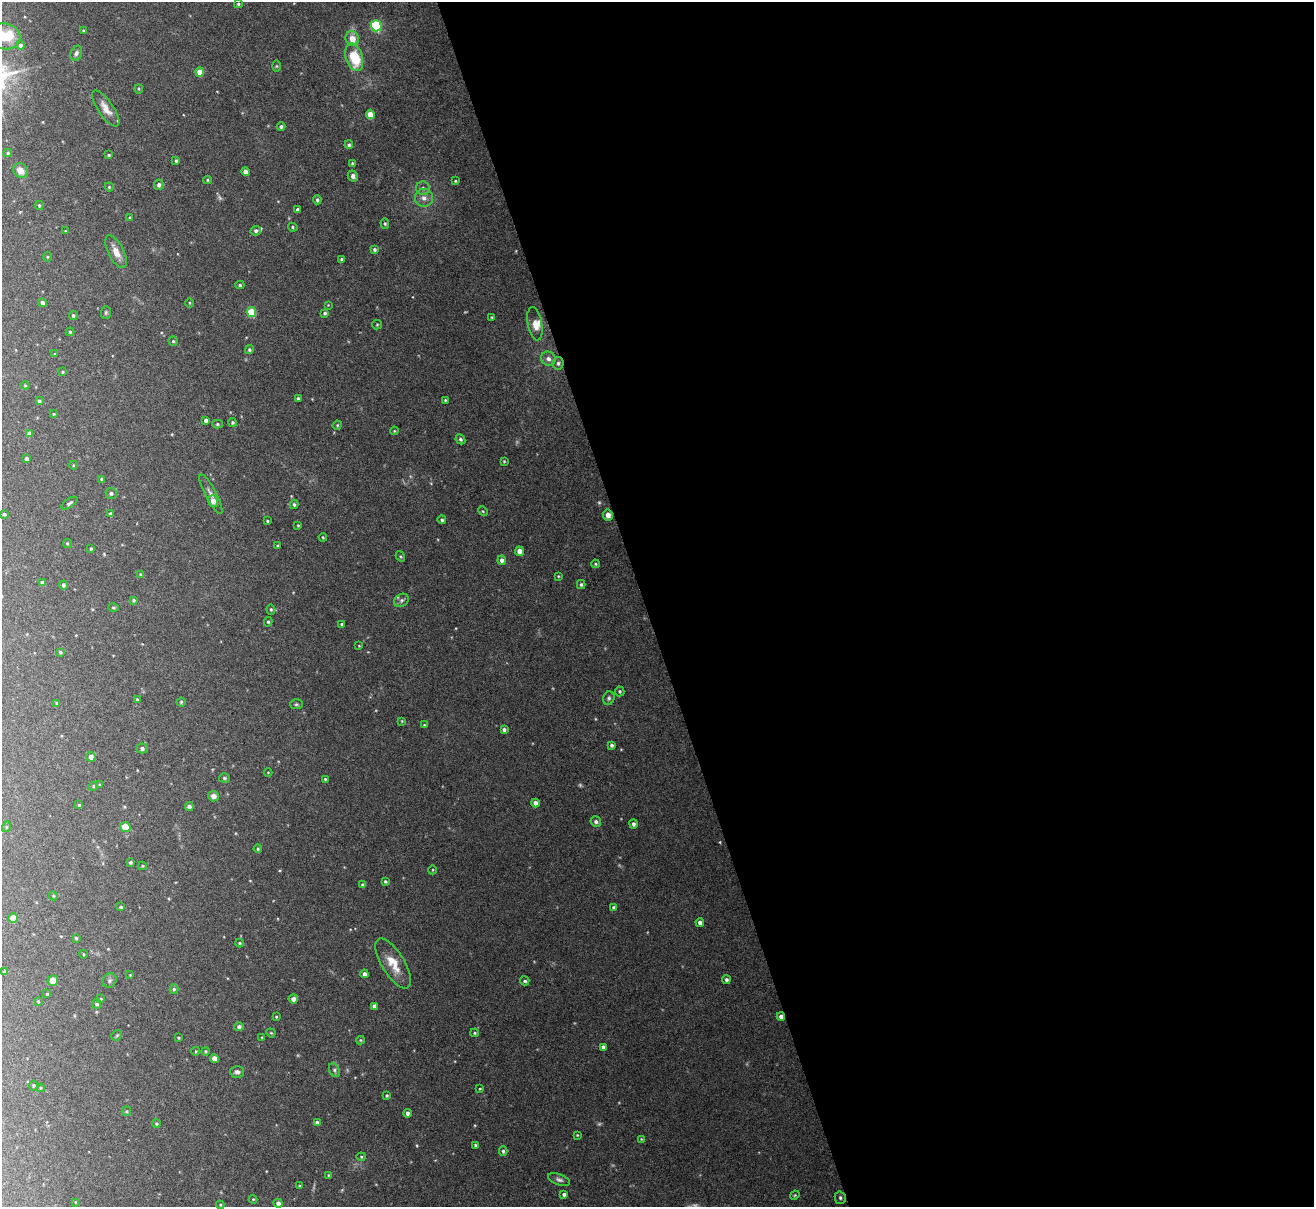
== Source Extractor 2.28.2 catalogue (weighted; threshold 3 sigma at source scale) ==
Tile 8 of 4 x 4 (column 4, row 2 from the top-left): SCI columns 3935-5246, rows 2553-3757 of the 5247 x 5228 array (HDU 1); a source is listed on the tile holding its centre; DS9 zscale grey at full resolution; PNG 1316 x 1209 px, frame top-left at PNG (2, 2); each listed source drawn as its Kron ellipse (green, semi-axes under 4 px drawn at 4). Shown black and unused: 51% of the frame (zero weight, under 4 of 8 exposures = <1% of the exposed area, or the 3 px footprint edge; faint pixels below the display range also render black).
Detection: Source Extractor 2.28.2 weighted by HDU 2 'WHT'; one run over the whole footprint, this tile lists its part. Background 0.0598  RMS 0.0025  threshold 0.0101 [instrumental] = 3 sigma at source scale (4.09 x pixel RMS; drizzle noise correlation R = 1.36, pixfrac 0.8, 0.05/0.05 arcsec/px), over >= 5 px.
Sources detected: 208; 4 too faint to see at this stretch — neither listed nor drawn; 5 inside a brighter listed object's ellipse — not listed separately; the other 199 listed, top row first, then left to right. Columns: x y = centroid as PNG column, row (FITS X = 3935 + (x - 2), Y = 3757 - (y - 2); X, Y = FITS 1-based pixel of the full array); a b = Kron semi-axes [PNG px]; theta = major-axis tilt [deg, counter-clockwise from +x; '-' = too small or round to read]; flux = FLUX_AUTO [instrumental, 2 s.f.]
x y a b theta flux
238 4 4 3 - 0.29
376 26 6 5 - 24
83 31 3 3 - 0.22
5 36 16 12 -17 4.4
352 39 7 6 - 2.6
20 45 5 4 - 0.48
76 53 8 5 69 0.6
354 57 14 8 -72 8.5
276 66 6 4 -90 0.23
200 72 4 4 - 3.1
139 89 4 4 - 0.24
106 108 21 7 -55 2.2
370 114 5 4 - 3.9
281 126 4 4 - 0.5
349 145 4 4 - 0.46
8 153 4 3 - 0.31
109 155 4 3 - 0.26
176 161 4 3 - 0.33
352 163 4 4 - 0.36
20 171 7 6 - 2
245 172 4 4 - 1.4
353 176 6 5 - 0.78
207 180 4 4 - 0.25
455 181 4 3 - 0.22
159 185 5 4 - 0.77
109 187 4 4 - 0.26
423 188 7 6 - 0.64
424 198 9 9 - 1.3
317 200 4 4 - 0.48
39 205 4 3 - 0.31
298 210 4 3 - 0.71
130 217 4 3 - 0.21
385 223 5 4 - 0.32
293 227 5 4 - 0.3
65 231 3 3 - 0.14
256 231 5 4 - 0.55
374 249 4 4 - 0.43
116 252 18 7 -63 2.4
47 257 5 3 - 0.23
342 260 4 4 - 0.4
240 285 4 4 - 0.36
42 303 4 4 - 0.95
189 303 4 3 - 0.19
328 305 3 3 - 0.14
106 312 6 5 - 0.36
251 312 5 5 - 7.7
325 313 4 3 - 0.41
73 315 4 4 - 0.36
492 317 3 3 - 0.18
535 324 17 7 -80 1.9
377 325 5 4 - 0.26
70 332 4 4 - 0.31
173 341 4 4 - 0.28
249 350 4 4 - 0.39
55 354 4 3 - 0.2
548 359 7 7 - 1
558 363 6 5 - 0.57
62 372 4 3 - 0.26
25 385 4 4 - 0.21
298 398 3 3 - 0.39
445 400 3 3 - 0.22
39 401 3 3 - 0.41
54 414 4 3 - 0.19
206 420 4 3 - 0.61
232 422 4 4 - 0.36
217 424 5 4 - 0.3
337 425 5 4 - 0.25
394 431 4 3 - 0.19
29 434 4 4 - 1
460 439 5 4 - 0.46
27 459 4 4 - 0.8
504 461 4 3 - 0.21
73 465 4 3 - 0.16
102 479 4 4 - 0.36
111 493 5 5 - 0.48
211 494 22 5 -62 1.4
213 501 5 5 - 1.7
69 503 9 4 34 0.56
294 505 4 3 - 0.36
483 511 5 4 - 0.24
110 513 3 3 - 0.29
4 514 4 3 - 0.44
608 515 5 5 - 1.3
442 520 4 4 - 0.38
267 521 3 3 - 0.26
298 525 3 3 - 0.2
323 537 4 3 - 0.23
67 544 4 3 - 0.26
277 546 3 3 - 0.2
91 549 3 3 - 0.24
519 551 5 4 - 1.4
400 556 5 3 - 0.25
502 560 4 4 - 0.83
595 564 4 3 - 0.27
140 574 4 3 - 0.22
558 576 3 3 - 0.2
42 583 4 4 - 0.85
581 584 4 3 - 0.36
63 585 4 4 - 0.5
134 600 4 4 - 0.34
402 600 7 6 - 0.59
113 607 5 4 - 0.27
271 609 5 4 - 0.33
268 622 5 4 - 0.34
342 624 4 4 - 0.43
359 646 4 3 - 0.17
60 652 3 3 - 0.31
620 691 5 5 - 0.36
609 698 7 5 66 0.48
137 699 4 3 - 0.29
181 702 4 4 - 0.25
57 703 4 3 - 0.31
296 704 6 5 - 0.36
402 721 4 3 - 0.21
424 725 4 3 - 0.23
504 730 4 4 - 0.62
612 745 4 3 - 0.48
142 748 5 5 - 0.57
91 757 5 4 - 1.1
268 772 4 3 - 0.16
224 778 5 4 - 0.32
325 779 4 4 - 0.27
99 785 4 4 - 0.24
93 786 5 4 - 0.28
214 796 5 5 - 1.4
535 803 4 4 - 1.5
79 805 4 4 - 0.28
189 807 4 4 - 0.82
596 822 5 5 - 0.63
633 824 4 4 - 0.59
6 827 5 3 - 0.22
125 827 5 5 - 3.6
258 849 4 3 - 0.25
130 862 4 3 - 0.47
142 866 4 4 - 0.22
432 870 4 3 - 0.18
385 881 4 3 - 0.35
363 885 4 4 - 0.58
53 896 4 4 - 0.26
121 907 4 3 - 0.35
614 907 4 4 - 0.46
13 918 5 4 - 3
700 922 4 4 - 0.75
76 938 3 3 - 0.25
240 943 4 4 - 0.27
83 954 4 3 - 0.18
393 964 28 11 -59 4.5
5 972 4 4 - 0.72
364 974 4 4 - 0.79
130 975 4 4 - 0.17
110 980 7 6 - 0.54
726 980 4 4 - 0.51
53 981 5 5 - 2
525 981 5 4 - 0.47
174 989 5 4 - 0.41
47 994 4 3 - 0.25
101 999 3 3 - 0.24
293 999 4 4 - 1
38 1001 4 4 - 0.2
97 1004 5 4 - 0.45
375 1006 4 4 - 1.2
781 1016 4 4 - 0.96
276 1017 3 2 - 0.2
239 1027 4 4 - 0.65
271 1033 5 3 - 0.22
475 1033 4 3 - 0.26
117 1035 6 4 42 0.3
262 1037 3 3 - 0.21
178 1038 3 2 - 0.21
360 1040 4 4 - 0.26
603 1047 4 4 - 0.63
196 1051 4 3 - 0.19
206 1051 4 4 - 0.27
214 1058 4 4 - 1.7
334 1070 7 5 -62 0.48
237 1072 7 6 - 0.69
34 1086 5 4 - 0.35
41 1088 4 4 - 0.24
480 1089 4 3 - 0.2
387 1095 3 3 - 0.3
126 1111 5 4 - 0.29
407 1113 4 4 - 0.68
317 1122 4 3 - 0.57
156 1124 4 4 - 0.32
577 1135 4 4 - 0.21
641 1139 4 3 - 0.18
476 1145 4 4 - 0.36
503 1151 5 4 - 0.37
361 1157 4 4 - 0.23
328 1175 4 3 - 0.19
559 1180 11 5 -21 0.72
299 1185 4 3 - 0.18
564 1194 4 3 - 0.61
795 1195 5 4 - 0.24
840 1198 6 5 - 0.44
253 1199 4 4 - 0.2
75 1202 4 2 - 0.15
278 1203 4 4 - 0.8
220 1205 4 4 - 0.22
Overlapping masked pixels (flux is a lower limit): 2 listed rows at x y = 558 363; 781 1016
Isophote crosses this tile's border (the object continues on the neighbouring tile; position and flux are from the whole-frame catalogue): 1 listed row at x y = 5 36